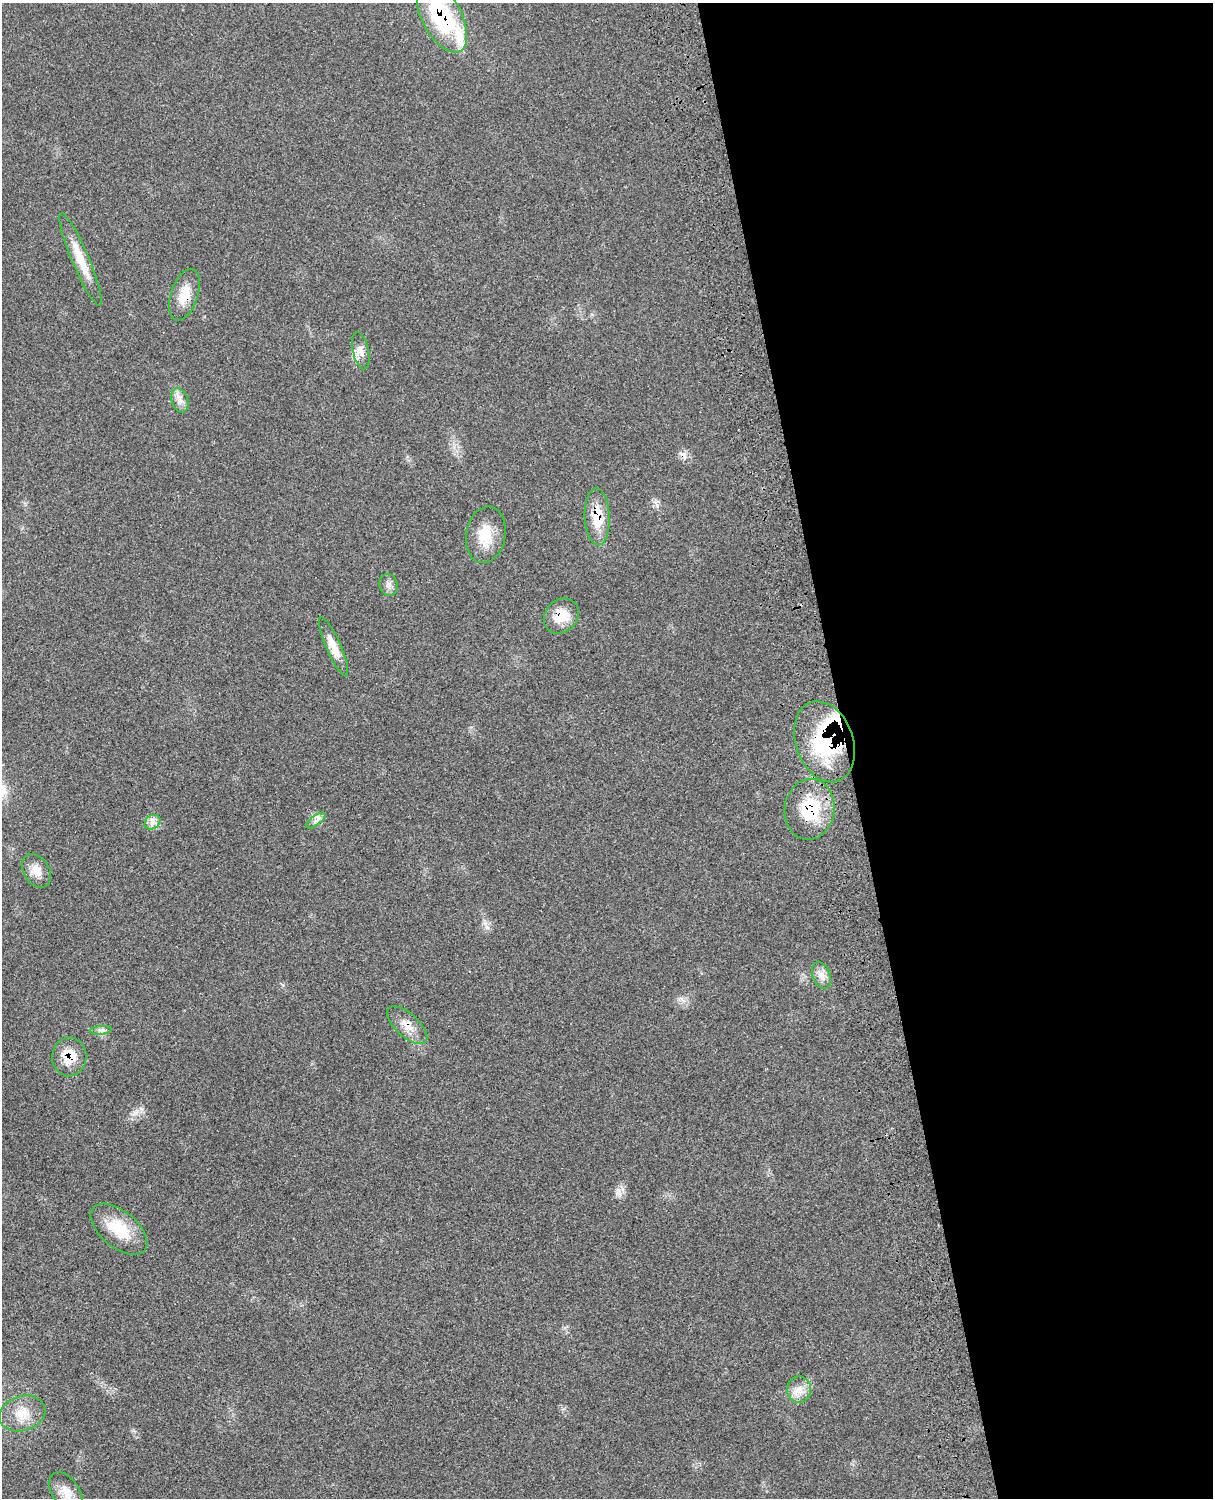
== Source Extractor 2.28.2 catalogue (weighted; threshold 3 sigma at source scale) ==
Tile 8 of 4 x 3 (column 4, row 2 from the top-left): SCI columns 3757-4967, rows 1776-3271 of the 5091 x 4932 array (HDU 1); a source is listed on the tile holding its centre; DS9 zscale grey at full resolution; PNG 1215 x 1500 px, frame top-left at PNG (2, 3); each listed source drawn as its Kron ellipse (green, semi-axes under 4 px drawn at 4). Shown black and unused: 30% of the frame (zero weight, under 3 of 4 exposures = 6% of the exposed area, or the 3 px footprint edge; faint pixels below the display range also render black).
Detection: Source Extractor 2.28.2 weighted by HDU 2 'WHT'; one run over the whole footprint, this tile lists its part. Background 0.0766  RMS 0.0058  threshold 0.0259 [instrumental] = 3 sigma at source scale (4.5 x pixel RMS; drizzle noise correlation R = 1.50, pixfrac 1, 0.05/0.05 arcsec/px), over >= 5 px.
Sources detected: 26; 1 cosmic-ray / hot-pixel residue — neither listed nor drawn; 2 inside a brighter listed object's ellipse — not listed separately; the other 23 listed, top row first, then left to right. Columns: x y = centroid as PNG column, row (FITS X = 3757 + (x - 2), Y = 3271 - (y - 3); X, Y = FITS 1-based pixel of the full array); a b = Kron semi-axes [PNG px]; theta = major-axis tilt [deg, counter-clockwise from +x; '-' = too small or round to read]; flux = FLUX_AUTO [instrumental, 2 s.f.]
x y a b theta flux
442 17 39 19 -62 62
81 260 50 8 -67 14
184 295 27 13 71 11
361 351 19 8 -77 4.4
180 400 12 8 -71 3.6
597 517 28 12 -87 15
486 535 28 19 80 15
388 585 11 9 -74 2.8
561 616 19 16 47 12
334 647 32 7 -66 9.4
825 742 42 28 -70 68
810 809 30 25 82 28
316 820 11 4 37 2.2
152 822 8 6 37 2.7
36 871 18 12 -56 6.6
821 975 14 8 -69 4.7
407 1025 25 11 -41 7.8
101 1030 11 4 4 1.8
69 1057 19 17 88 12
119 1229 33 18 -39 20
799 1390 13 12 - 6
22 1414 23 17 18 12
66 1492 22 13 -57 7.6
Overlapping masked pixels (flux is a lower limit): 8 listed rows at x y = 442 17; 184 295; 597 517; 561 616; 825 742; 810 809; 407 1025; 69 1057
Isophote crosses this tile's border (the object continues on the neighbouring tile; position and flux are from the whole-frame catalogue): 1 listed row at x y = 442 17
Unlisted compact peaks at least as high as the median listed source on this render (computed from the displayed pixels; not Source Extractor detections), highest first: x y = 485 923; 141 1109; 617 1193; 657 505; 134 1113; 283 985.